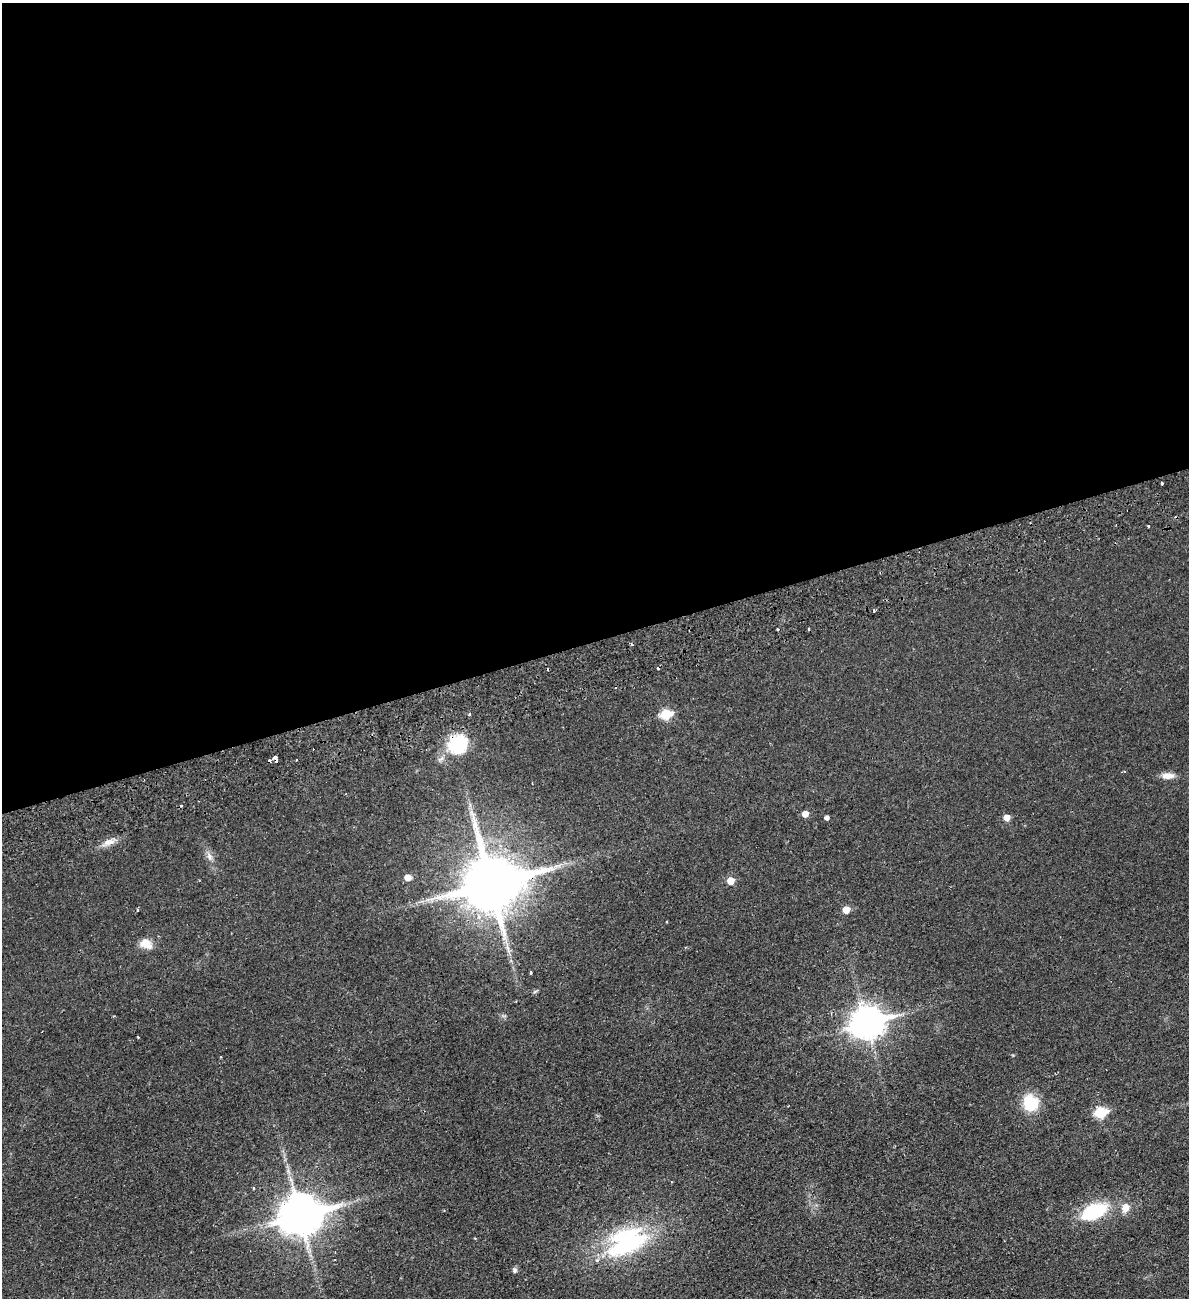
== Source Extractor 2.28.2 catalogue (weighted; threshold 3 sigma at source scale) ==
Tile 2 of 4 x 4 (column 2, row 1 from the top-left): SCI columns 1357-2543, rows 3949-5244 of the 5204 x 5300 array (HDU 1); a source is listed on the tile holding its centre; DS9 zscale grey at full resolution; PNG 1191 x 1300 px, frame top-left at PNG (2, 3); no overlay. Shown black and unused: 49% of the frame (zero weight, under 2 of 3 exposures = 3% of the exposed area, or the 3 px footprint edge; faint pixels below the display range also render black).
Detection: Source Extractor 2.28.2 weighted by HDU 2 'WHT'; one run over the whole footprint, this tile lists its part. Background 0.0216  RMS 0.0048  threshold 0.0214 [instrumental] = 3 sigma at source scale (4.5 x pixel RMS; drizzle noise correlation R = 1.50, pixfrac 1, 0.05/0.05 arcsec/px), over >= 5 px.
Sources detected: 39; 10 cosmic-ray / hot-pixel residue — not listed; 1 inside a brighter listed object's ellipse — not listed separately; the other 28 listed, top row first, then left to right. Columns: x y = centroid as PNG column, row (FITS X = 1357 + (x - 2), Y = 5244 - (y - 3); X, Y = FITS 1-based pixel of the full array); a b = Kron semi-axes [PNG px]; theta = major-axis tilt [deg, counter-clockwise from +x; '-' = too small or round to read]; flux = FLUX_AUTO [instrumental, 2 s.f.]
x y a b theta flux
1162 483 3 2 - 0.87
1148 526 3 2 - 0.97
874 610 3 3 - 1.4
469 714 4 3 - 0.75
666 714 6 6 - 25
458 744 27 23 16 21
276 758 6 4 -74 5
1124 771 4 3 - 0.44
1168 776 15 8 0 3.5
805 814 5 5 - 3.7
827 817 4 4 - 1.6
1007 817 5 5 - 3.8
109 842 17 7 16 3.6
209 856 9 6 -88 1.9
408 877 6 6 - 3.2
730 881 5 5 - 5.9
491 883 18 16 16 3100
846 910 5 5 - 6
146 944 13 9 -31 5.9
531 973 3 3 - 1.3
867 1022 12 10 16 680
1031 1103 15 14 - 17
1100 1112 7 6 - 29
1126 1208 10 8 73 4.3
1094 1211 27 14 25 28
300 1215 14 11 15 1400
626 1242 47 28 28 58
515 1270 7 6 - 1.1
Overlapping masked pixels (flux is a lower limit): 3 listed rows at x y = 458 744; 276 758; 491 883